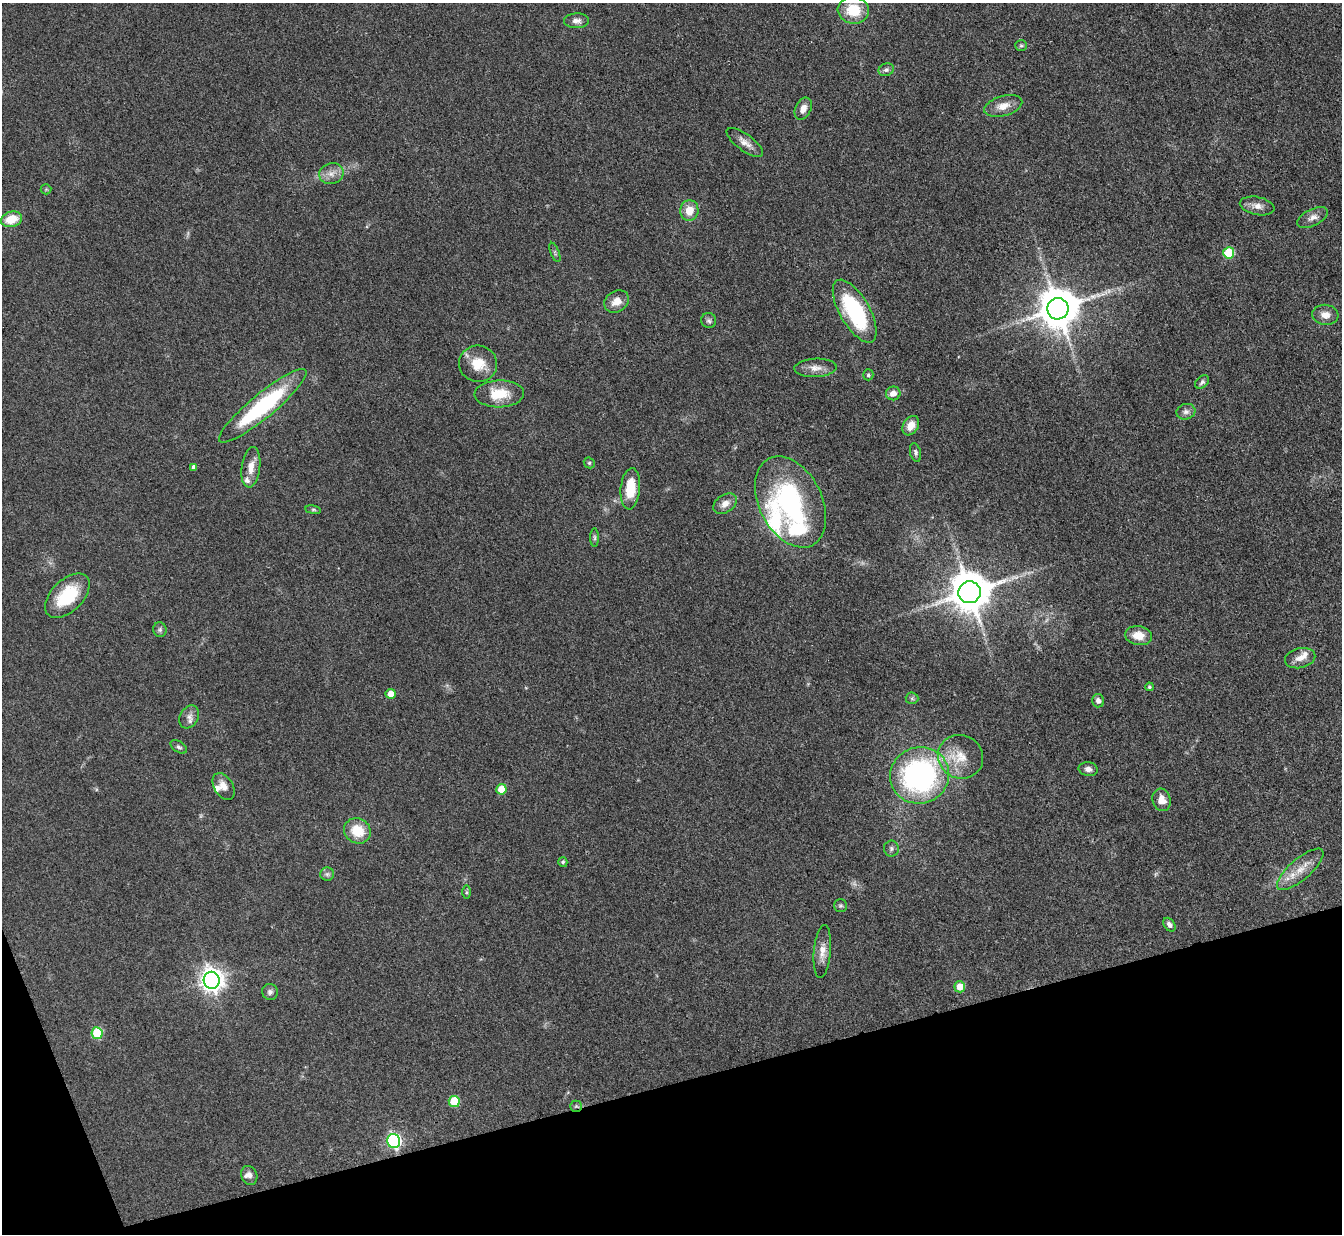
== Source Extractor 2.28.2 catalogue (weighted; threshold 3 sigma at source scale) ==
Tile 14 of 4 x 4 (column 2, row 4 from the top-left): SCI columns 1341-2680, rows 274-1505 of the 5362 x 5347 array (HDU 1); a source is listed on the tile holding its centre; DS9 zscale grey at full resolution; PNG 1344 x 1236 px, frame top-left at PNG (2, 3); each listed source drawn as its Kron ellipse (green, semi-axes under 4 px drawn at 4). Shown black and unused: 14% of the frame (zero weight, under 3 of 4 exposures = <1% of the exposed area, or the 3 px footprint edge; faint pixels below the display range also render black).
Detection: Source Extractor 2.28.2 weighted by HDU 2 'WHT'; one run over the whole footprint, this tile lists its part. Background 0.0547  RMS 0.005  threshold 0.0226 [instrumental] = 3 sigma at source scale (4.5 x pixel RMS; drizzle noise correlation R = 1.50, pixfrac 1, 0.05/0.05 arcsec/px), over >= 5 px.
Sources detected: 79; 1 too faint to see at this stretch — neither listed nor drawn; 6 inside a brighter listed object's ellipse — not listed separately; the other 72 listed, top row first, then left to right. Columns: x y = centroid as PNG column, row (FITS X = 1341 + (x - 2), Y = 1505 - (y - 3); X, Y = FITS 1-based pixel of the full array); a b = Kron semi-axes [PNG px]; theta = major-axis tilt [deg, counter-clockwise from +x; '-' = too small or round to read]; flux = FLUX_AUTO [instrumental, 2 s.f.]
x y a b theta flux
853 10 15 13 -6 15
576 21 12 7 1 2.7
1021 45 6 5 - 0.82
886 70 8 6 23 1.4
1003 106 19 10 15 5.9
803 109 12 7 65 3.9
745 142 21 8 -36 4.2
331 174 12 10 13 4
46 189 5 5 - 0.57
1257 206 17 9 -12 4
689 211 10 9 - 7.2
1313 217 17 8 26 3.3
11 219 11 7 15 9.8
555 252 10 4 -68 0.9
1229 253 5 5 - 26
617 301 13 10 34 5.1
1058 309 11 10 - 1700
855 311 35 15 -60 51
1325 315 13 10 -7 4
709 321 7 7 - 1.5
478 364 19 18 - 11
816 368 21 9 3 4.9
868 375 5 5 - 0.89
1202 382 8 5 42 1.3
893 393 7 7 - 4
499 394 25 13 2 13
263 406 56 12 40 55
1186 412 9 7 14 2
911 426 10 7 58 5.1
916 452 9 5 -77 1.3
589 463 6 5 - 0.76
193 467 4 3 - 1.5
251 467 20 9 82 5.9
630 489 21 9 85 15
791 502 48 31 -63 90
725 504 13 8 34 3.8
313 510 8 4 -8 0.77
595 538 9 4 -90 1.1
970 592 11 11 - 1700
67 596 27 15 45 23
160 630 7 6 - 1.2
1138 636 13 9 -8 7
1300 658 15 10 13 4.3
1149 687 4 3 - 0.64
390 694 5 5 - 5.8
912 698 6 6 - 0.96
1098 701 6 6 - 2.3
189 717 12 9 60 3
179 747 9 5 -34 1.3
961 757 23 21 -31 13
1088 769 9 7 -8 2.4
920 775 30 28 19 120
224 786 14 9 -59 3.9
501 789 5 5 - 11
1162 800 11 9 -75 5.2
357 831 14 12 -30 12
891 849 8 7 - 1.3
563 862 5 4 - 0.92
1300 869 29 10 41 8.8
327 874 7 6 - 1.3
466 892 7 4 90 0.81
841 906 6 6 - 1.1
1169 925 7 5 -52 1.9
822 951 27 8 85 5.2
212 980 8 8 - 420
960 987 5 5 - 7.7
270 992 8 7 - 1.8
97 1033 6 5 - 24
454 1102 5 5 - 18
576 1106 6 5 - 0.91
394 1141 7 6 - 100
249 1175 10 8 -71 2.3
Overlapping masked pixels (flux is a lower limit): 1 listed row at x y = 576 1106